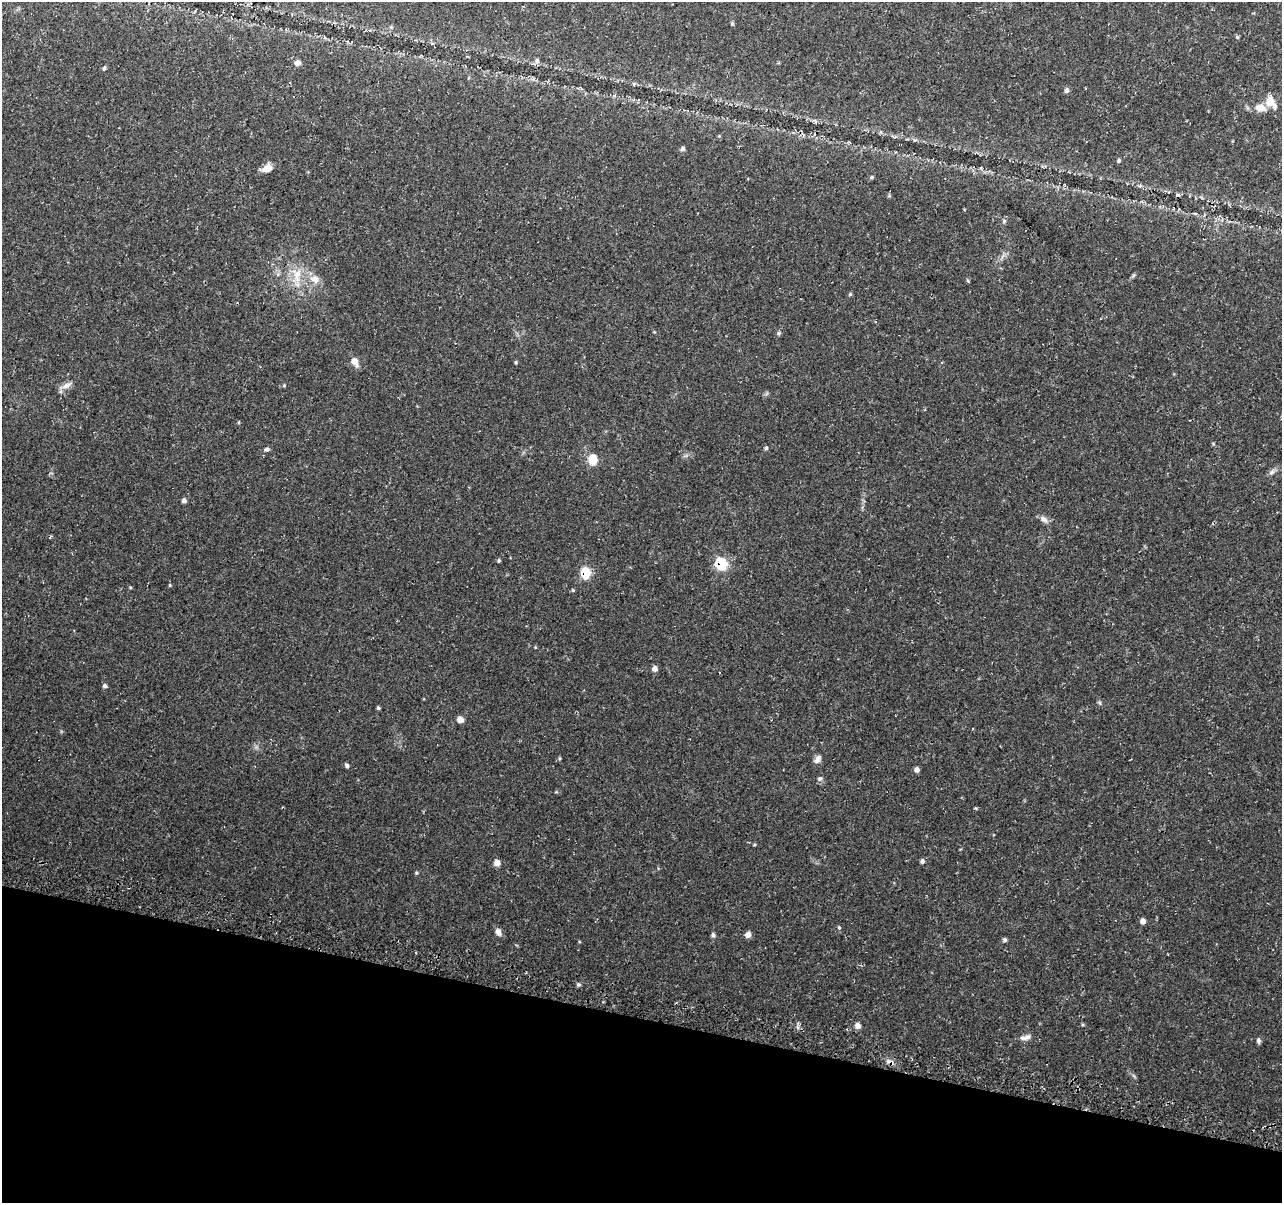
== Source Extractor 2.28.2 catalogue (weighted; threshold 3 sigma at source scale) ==
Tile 15 of 4 x 4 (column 3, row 4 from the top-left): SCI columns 2568-3847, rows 256-1456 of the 5146 x 5375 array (HDU 1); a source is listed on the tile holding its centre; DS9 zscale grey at full resolution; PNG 1284 x 1205 px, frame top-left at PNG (2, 2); no overlay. Shown black and unused: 15% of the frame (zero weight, under 3 of 4 exposures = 3% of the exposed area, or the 3 px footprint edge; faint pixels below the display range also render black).
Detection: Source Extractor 2.28.2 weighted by HDU 2 'WHT'; one run over the whole footprint, this tile lists its part. Background 0.037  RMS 0.0041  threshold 0.0183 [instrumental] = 3 sigma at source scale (4.5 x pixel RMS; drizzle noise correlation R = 1.50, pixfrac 1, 0.0396/0.0396 arcsec/px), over >= 5 px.
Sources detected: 61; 2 cosmic-ray / hot-pixel residue — not listed; the other 59 listed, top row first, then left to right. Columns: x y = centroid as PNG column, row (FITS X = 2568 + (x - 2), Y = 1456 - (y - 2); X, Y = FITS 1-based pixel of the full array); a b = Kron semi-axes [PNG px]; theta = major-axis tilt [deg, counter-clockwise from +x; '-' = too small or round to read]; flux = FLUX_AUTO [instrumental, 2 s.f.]
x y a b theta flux
732 24 6 4 -69 0.53
391 27 5 5 - 0.51
1237 37 5 4 - 0.49
537 60 8 6 75 0.98
297 63 7 6 - 1.8
104 68 4 4 - 0.61
1066 90 6 5 - 1
1271 102 19 11 -55 4.8
1260 108 17 10 -15 4.1
814 121 6 4 -87 0.59
719 136 4 4 - 0.36
683 149 5 5 - 0.95
1119 161 5 4 - 0.58
267 168 13 9 25 2.7
981 168 5 4 - 0.49
871 177 5 4 - 0.52
1004 221 6 5 - 0.69
297 274 21 9 73 5.8
1133 276 6 4 20 0.56
315 279 13 11 -20 3.6
968 281 5 4 - 0.41
850 294 5 4 - 0.46
779 333 6 5 - 0.74
354 361 10 7 -62 3
516 362 4 4 - 0.44
67 385 14 7 26 2.3
766 448 4 4 - 0.59
267 449 6 5 - 0.77
593 459 6 5 - 17
1272 472 8 5 36 1.2
184 500 5 4 - 1.2
1044 519 12 7 -37 1.8
499 561 5 4 - 0.51
721 563 7 6 - 34
585 573 6 6 - 21
170 585 5 3 - 0.35
573 590 4 4 - 0.4
654 669 5 5 - 2.2
105 686 5 5 - 0.89
378 708 4 4 - 0.62
460 719 6 5 - 3.1
818 759 12 7 62 1.7
347 765 6 5 - 0.86
917 770 5 5 - 1.6
820 779 7 6 - 0.89
922 861 6 5 - 0.86
497 863 6 6 - 2.4
416 873 5 4 - 0.44
1143 921 6 5 - 1.6
839 927 5 4 - 0.49
498 932 9 6 -71 1.8
748 934 6 5 - 2.3
713 935 6 5 - 0.79
1005 940 6 5 - 0.74
578 984 5 5 - 0.69
1083 1025 5 3 - 0.42
858 1026 6 6 - 2.1
1025 1038 16 6 11 2
1258 1040 7 5 -80 1
Overlapping masked pixels (flux is a lower limit): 2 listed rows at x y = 721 563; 585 573